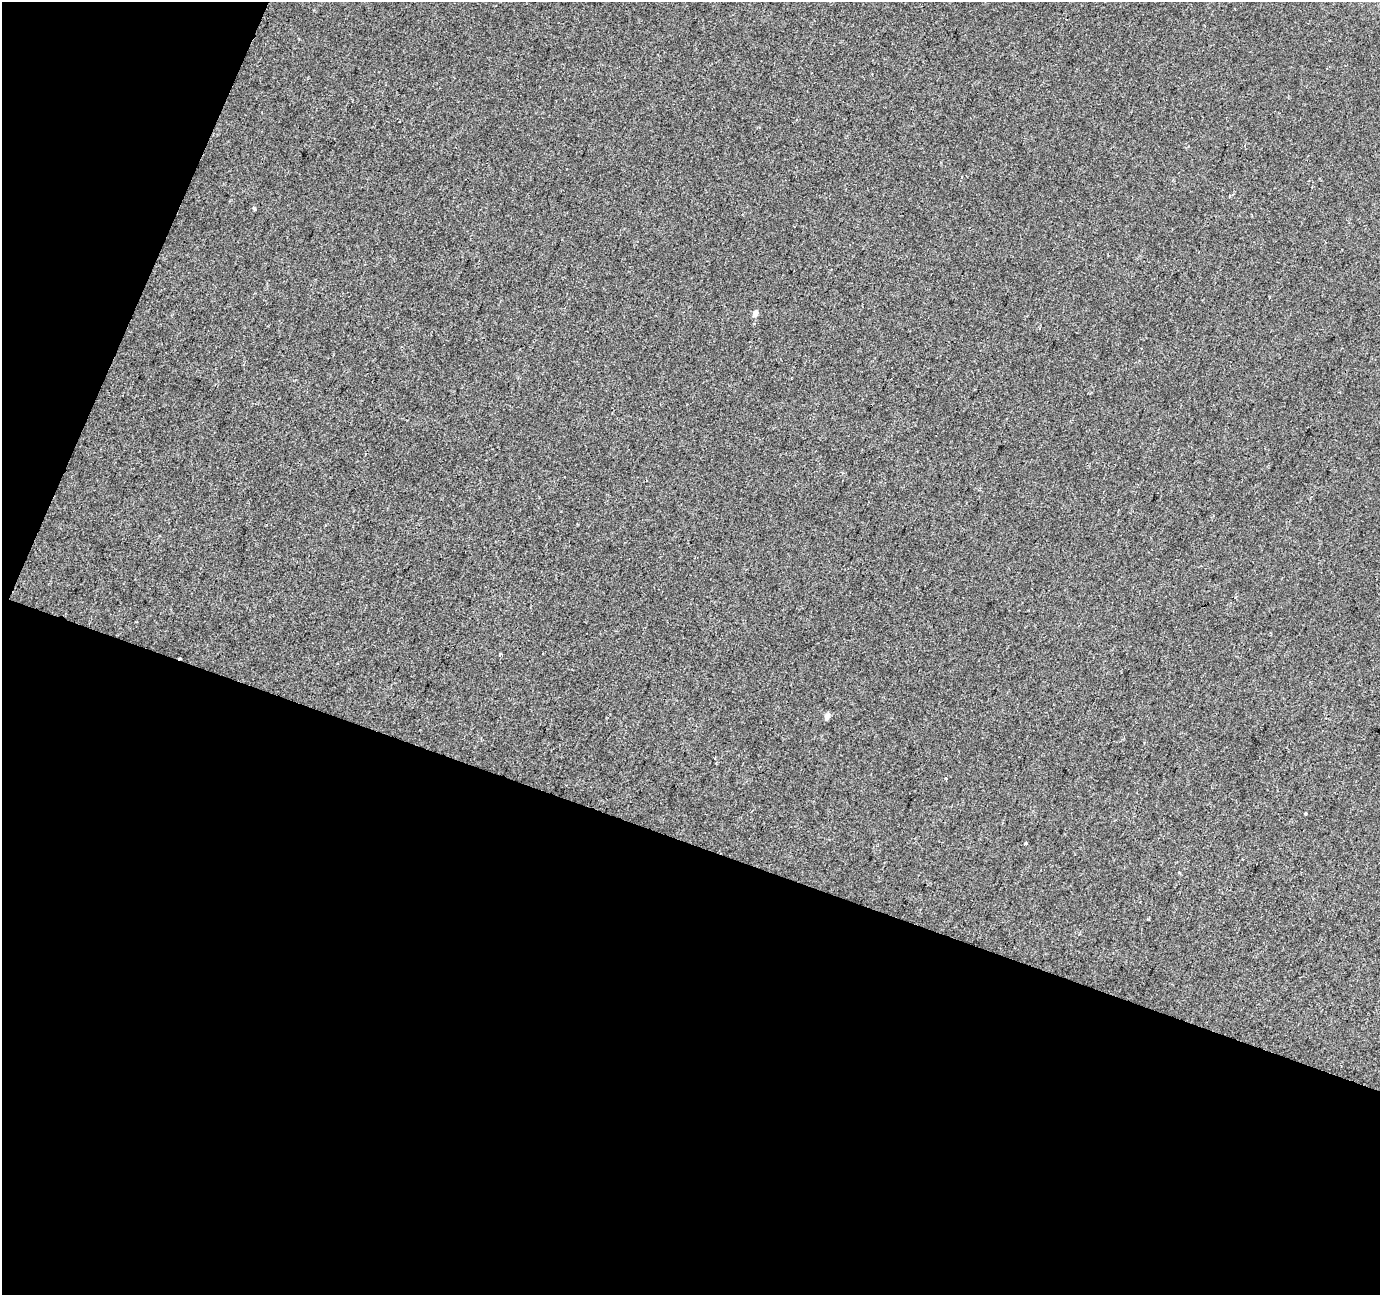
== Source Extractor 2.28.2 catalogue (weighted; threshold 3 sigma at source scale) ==
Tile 3 of 2 x 2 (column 1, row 2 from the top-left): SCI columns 1-1378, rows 126-1418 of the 2757 x 2819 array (HDU 1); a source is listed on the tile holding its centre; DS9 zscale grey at full resolution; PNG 1382 x 1297 px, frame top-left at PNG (2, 2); no overlay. Shown black and unused: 39% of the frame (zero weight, under 2 of 3 exposures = <1% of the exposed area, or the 3 px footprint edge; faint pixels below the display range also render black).
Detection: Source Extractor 2.28.2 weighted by HDU 2 'WHT'; one run over the whole footprint, this tile lists its part. Background 5.17e-04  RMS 0.0049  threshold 0.022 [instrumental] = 3 sigma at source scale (4.5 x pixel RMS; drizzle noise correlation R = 1.50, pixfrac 1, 0.0396/0.0396 arcsec/px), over >= 5 px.
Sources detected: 8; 1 cosmic-ray / hot-pixel residue — not listed; the other 7 listed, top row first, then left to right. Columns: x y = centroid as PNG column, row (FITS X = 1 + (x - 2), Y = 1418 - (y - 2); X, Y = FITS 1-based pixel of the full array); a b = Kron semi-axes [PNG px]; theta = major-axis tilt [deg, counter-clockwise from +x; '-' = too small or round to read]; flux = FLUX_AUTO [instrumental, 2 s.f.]
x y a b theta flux
254 208 4 4 - 0.68
755 313 5 4 - 4
500 654 4 3 - 1.4
827 716 5 4 - 3.4
946 778 3 3 - 0.61
1305 814 3 3 - 1.5
1026 843 4 3 - 1.6